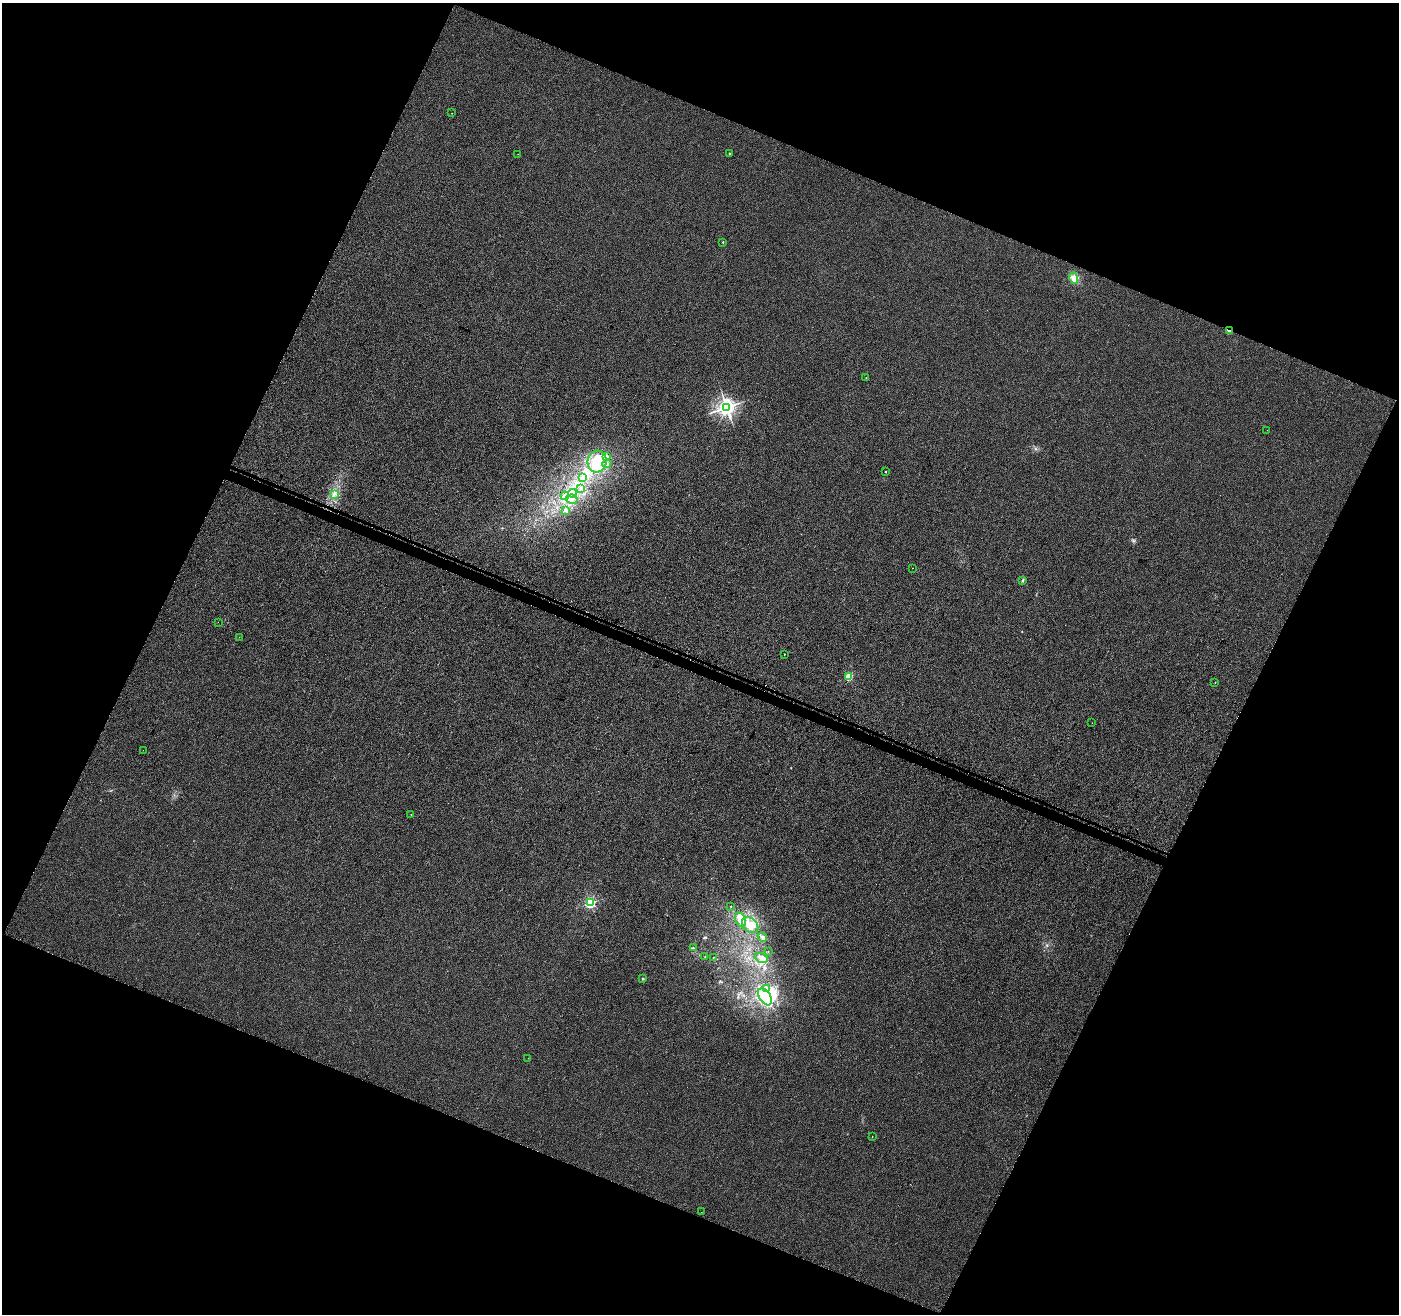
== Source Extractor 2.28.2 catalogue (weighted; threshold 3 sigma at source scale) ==
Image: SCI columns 57-5641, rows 325-5572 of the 5757 x 5879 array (HDU 1 of 3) = the unmasked area's bounding box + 8 px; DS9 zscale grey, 4 x 4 block average (1 PNG px = mean of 4 x 4 image px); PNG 1401 x 1316 px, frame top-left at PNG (2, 3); each listed source drawn as its Kron ellipse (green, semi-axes under 4 px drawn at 4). Shown black and unused: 44% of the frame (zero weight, under 3 of 4 exposures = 5% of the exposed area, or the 3 px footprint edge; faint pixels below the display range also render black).
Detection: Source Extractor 2.28.2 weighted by HDU 2 'WHT'. Background 0.00121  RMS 0.0037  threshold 0.0168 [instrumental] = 3 sigma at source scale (4.5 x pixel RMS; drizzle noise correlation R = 1.50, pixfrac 1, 0.0396/0.0396 arcsec/px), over >= 5 px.
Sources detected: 59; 4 inside a brighter object's white glare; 3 cosmic-ray / hot-pixel residue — neither listed nor drawn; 6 inside a brighter listed object's ellipse — not listed separately; the other 46 listed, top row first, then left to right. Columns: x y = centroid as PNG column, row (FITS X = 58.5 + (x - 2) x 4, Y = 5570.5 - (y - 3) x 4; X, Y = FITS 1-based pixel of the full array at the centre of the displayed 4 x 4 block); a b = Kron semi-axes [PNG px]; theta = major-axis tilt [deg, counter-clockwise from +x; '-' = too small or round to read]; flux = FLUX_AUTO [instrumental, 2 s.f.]
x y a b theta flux
452 113 2 2 - 0.53
729 153 2 2 - 3.8
518 154 2 2 - 0.37
723 242 2 2 - 2.9
1074 278 5 4 - 11
1229 331 2 2 - 35
866 378 2 2 - 0.62
726 407 3 3 - 1200
1267 430 2 2 - 0.33
607 456 3 2 - 2.9
597 461 11 9 73 44
607 463 4 3 - 4.5
885 471 2 2 - 2.2
582 477 2 2 - 2
580 489 2 2 - 1.9
573 493 4 3 - 7.6
334 494 4 2 - 3
565 496 4 3 - 4.9
572 499 6 4 -12 9.5
566 511 2 2 - 3.2
912 568 2 2 - 0.55
1022 580 3 2 - 1.7
218 622 2 2 - 0.33
239 637 2 2 - 0.45
784 654 2 2 - 0.81
849 676 2 2 - 99
1215 683 2 2 - 0.9
1092 723 2 2 - 0.44
143 750 2 2 - 0.49
411 814 2 2 - 0.79
590 903 2 2 - 360
731 907 2 2 - 0.54
741 920 8 5 -67 19
750 925 9 6 -43 19
762 937 5 3 - 4.6
693 948 2 2 - 2.1
768 952 2 2 - 0.47
705 957 2 2 - 0.76
713 958 2 2 - 1.3
761 958 7 4 -25 9.1
643 978 2 2 - 5
767 988 2 2 - 1
765 997 9 5 -59 79
528 1058 2 2 - 0.45
872 1136 2 2 - 0.54
701 1212 2 2 - 0.34
Overlapping masked pixels (flux is a lower limit): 1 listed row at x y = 1229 331
Diffuse or blended objects may show on this block-average render without a row.